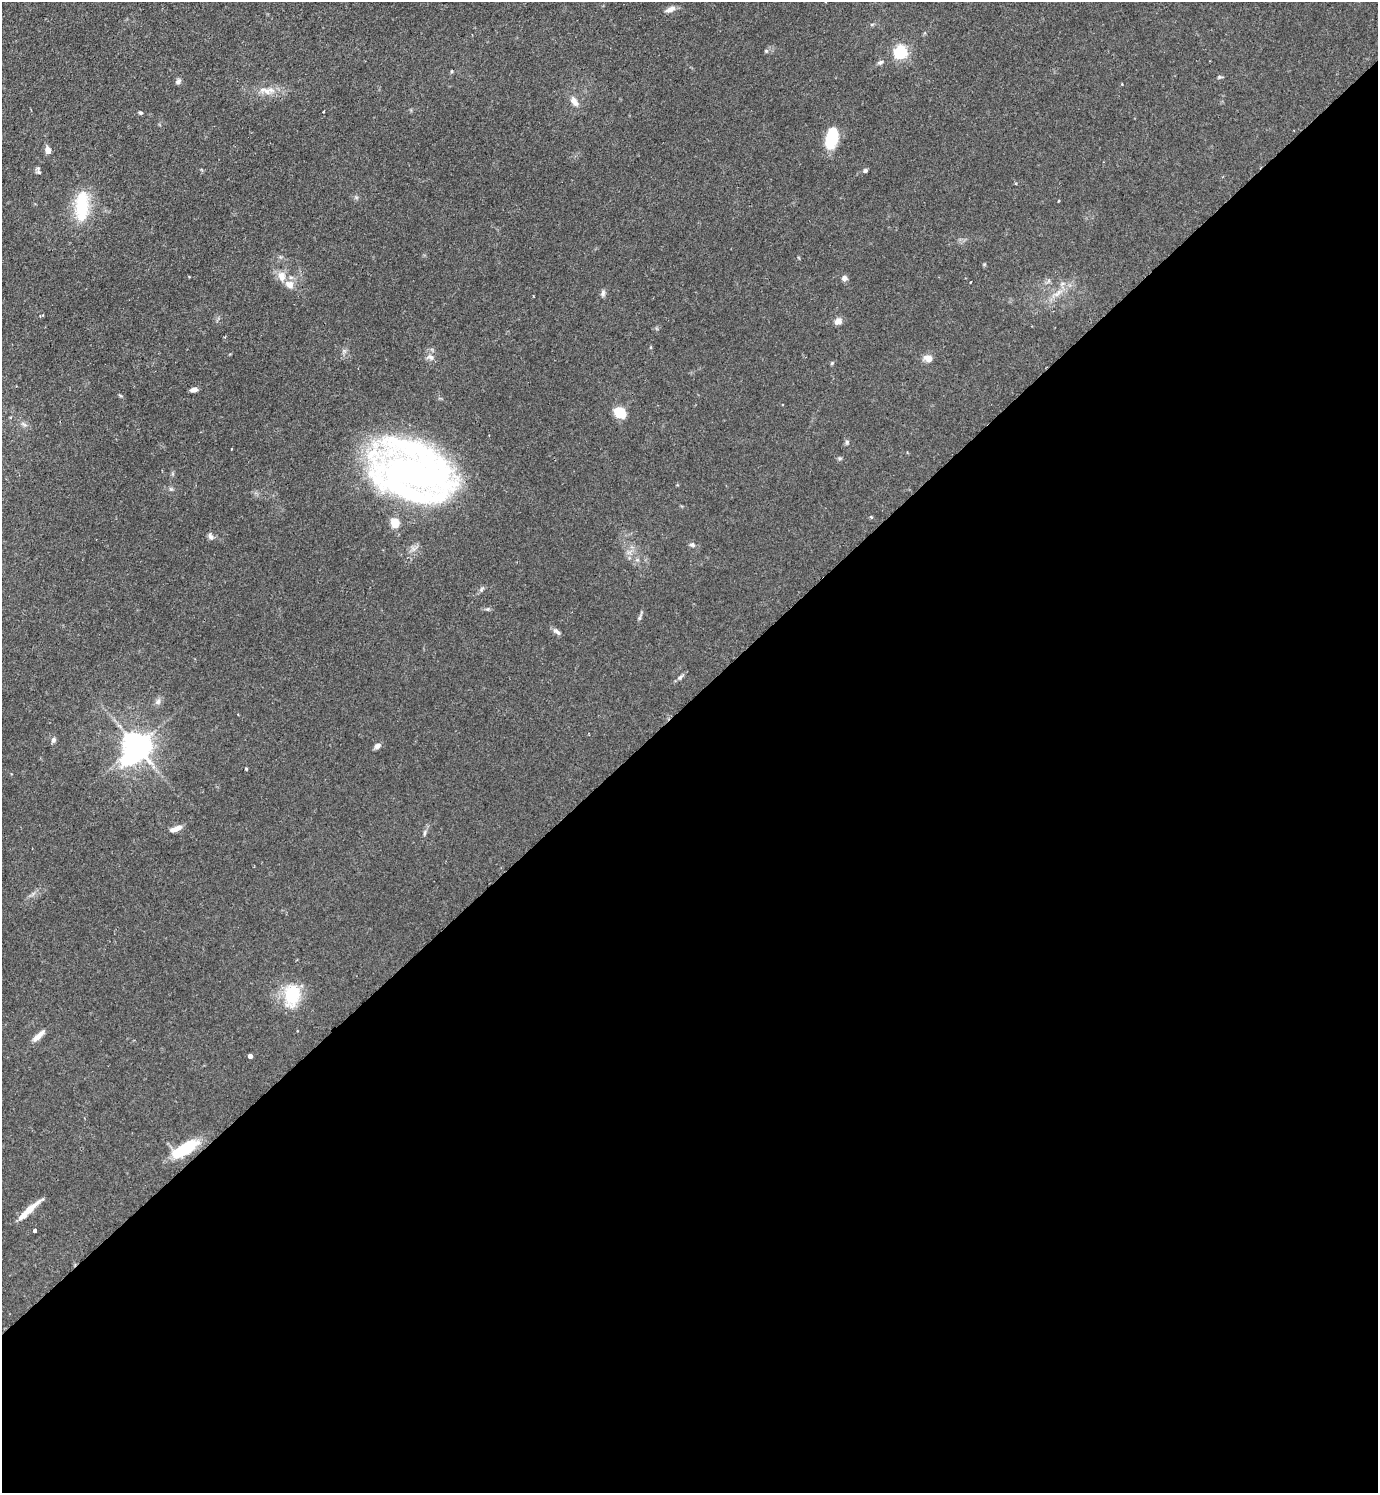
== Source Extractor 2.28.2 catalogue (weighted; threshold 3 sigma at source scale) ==
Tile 15 of 4 x 4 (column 3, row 4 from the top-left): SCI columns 2912-4287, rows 2-1492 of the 5965 x 5968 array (HDU 1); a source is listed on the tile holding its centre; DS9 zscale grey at full resolution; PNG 1380 x 1495 px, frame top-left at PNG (2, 2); no overlay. Shown black and unused: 53% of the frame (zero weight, under 2 of 3 exposures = <1% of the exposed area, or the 3 px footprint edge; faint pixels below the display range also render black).
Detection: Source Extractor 2.28.2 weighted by HDU 2 'WHT'; one run over the whole footprint, this tile lists its part. Background 0.0833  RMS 0.0061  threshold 0.0273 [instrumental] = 3 sigma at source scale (4.5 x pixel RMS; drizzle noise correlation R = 1.50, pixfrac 1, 0.05/0.05 arcsec/px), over >= 5 px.
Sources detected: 56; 1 inside a brighter object's white glare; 1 cosmic-ray / hot-pixel residue — not listed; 2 inside a brighter listed object's ellipse — not listed separately; the other 52 listed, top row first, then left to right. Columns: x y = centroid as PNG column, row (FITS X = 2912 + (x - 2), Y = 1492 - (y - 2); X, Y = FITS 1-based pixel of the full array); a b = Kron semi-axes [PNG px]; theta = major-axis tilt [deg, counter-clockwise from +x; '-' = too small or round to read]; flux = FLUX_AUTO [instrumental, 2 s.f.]
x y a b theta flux
670 9 14 6 24 3.3
766 51 5 4 - 0.81
901 52 6 5 - 110
880 62 8 5 23 1.5
452 71 4 4 - 0.65
1219 77 6 4 45 0.88
178 81 8 6 52 1.7
267 91 10 8 -26 4.1
574 101 14 7 -55 4.4
141 113 5 4 - 0.99
831 138 20 9 75 32
48 150 8 6 -71 3.5
38 170 11 4 -78 1.4
865 170 6 5 - 1.2
1058 201 3 2 - 0.44
82 206 37 16 87 29
282 276 14 10 -80 5.7
844 278 7 6 - 2.3
1048 281 6 4 71 1
603 293 9 5 89 1.6
1058 293 17 5 37 4.8
533 296 3 2 - 0.43
838 321 9 8 - 3.3
430 357 10 6 -24 2.3
928 358 9 7 -10 5
832 363 5 4 - 0.7
194 390 7 5 7 3
120 396 7 3 -19 0.74
620 412 11 9 -31 14
847 442 6 6 - 1.1
231 449 3 2 - 1
412 473 76 43 -25 330
871 517 4 4 - 0.66
395 523 10 8 -72 8.2
211 537 8 7 - 2
692 545 8 6 -14 1.6
639 618 7 4 71 1.1
557 632 11 5 -38 2.1
680 677 9 5 42 1.7
158 701 9 7 60 2.4
53 740 7 6 - 1.7
136 746 10 8 67 860
377 746 8 6 32 2.2
246 769 3 3 - 0.92
176 829 15 6 22 5.2
425 833 8 4 81 1.1
292 996 29 18 81 25
39 1036 20 6 43 4.7
250 1056 4 4 - 3
184 1149 35 13 32 22
29 1209 31 7 41 8.7
34 1230 4 3 - 4.5
Overlapping masked pixels (flux is a lower limit): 2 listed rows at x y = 412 473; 184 1149